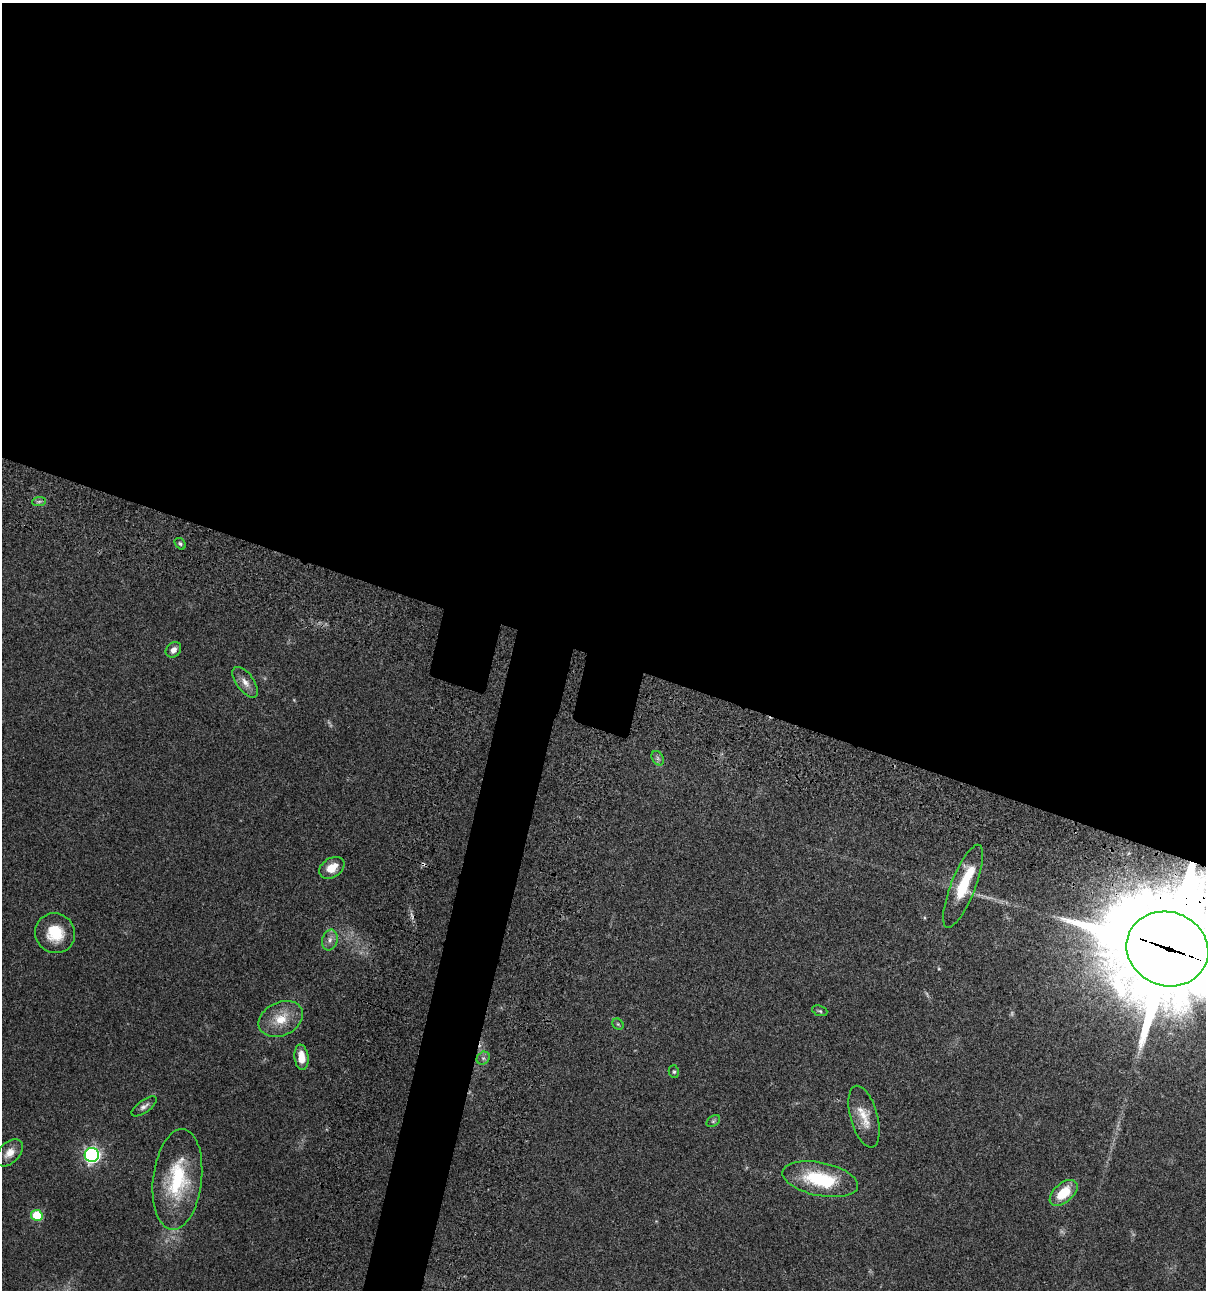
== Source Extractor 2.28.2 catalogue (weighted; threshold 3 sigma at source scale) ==
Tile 3 of 4 x 4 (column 3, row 1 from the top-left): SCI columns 2640-3843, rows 3985-5272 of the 5404 x 5390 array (HDU 1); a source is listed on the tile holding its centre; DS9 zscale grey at full resolution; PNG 1208 x 1292 px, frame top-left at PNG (2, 3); each listed source drawn as its Kron ellipse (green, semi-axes under 4 px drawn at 4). Shown black and unused: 54% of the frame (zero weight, under 3 of 4 exposures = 9% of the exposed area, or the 3 px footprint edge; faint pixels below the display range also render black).
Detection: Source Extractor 2.28.2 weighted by HDU 2 'WHT'; one run over the whole footprint, this tile lists its part. Background 0.0467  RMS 0.0053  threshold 0.0237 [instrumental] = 3 sigma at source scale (4.5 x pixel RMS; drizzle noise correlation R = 1.50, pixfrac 1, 0.05/0.05 arcsec/px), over >= 5 px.
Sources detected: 33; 4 too faint to see at this stretch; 1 inside a brighter object's white glare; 2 cosmic-ray / hot-pixel residue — neither listed nor drawn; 1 inside a brighter listed object's ellipse — not listed separately; the other 25 listed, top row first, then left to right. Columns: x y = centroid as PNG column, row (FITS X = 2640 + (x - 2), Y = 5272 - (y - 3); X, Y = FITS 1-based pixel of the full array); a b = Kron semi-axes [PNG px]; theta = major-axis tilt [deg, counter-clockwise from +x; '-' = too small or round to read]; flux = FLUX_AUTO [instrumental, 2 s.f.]
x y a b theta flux
39 501 7 4 2 1.1
180 544 6 4 -49 1.1
173 650 8 7 - 2.8
245 682 18 8 -53 4.3
658 758 8 5 -60 1.2
332 868 14 9 32 6.9
963 886 44 12 69 22
55 933 20 19 - 15
330 940 10 7 73 2.6
1167 949 41 37 -19 11000
820 1011 8 5 -20 0.9
281 1019 23 16 25 12
618 1024 6 5 - 0.74
301 1057 12 7 -83 7.2
483 1058 7 6 - 1.4
674 1072 6 5 - 0.85
144 1106 15 6 36 2.2
864 1117 32 13 -74 9.4
713 1121 7 5 36 0.95
10 1153 16 10 46 5.1
92 1155 7 7 - 150
177 1179 51 24 83 38
820 1179 38 16 -12 33
1064 1193 16 9 41 13
37 1215 6 5 - 21
Overlapping masked pixels (flux is a lower limit): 1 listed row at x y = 1167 949
Isophote crosses this tile's border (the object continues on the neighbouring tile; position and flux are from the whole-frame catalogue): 1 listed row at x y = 1167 949